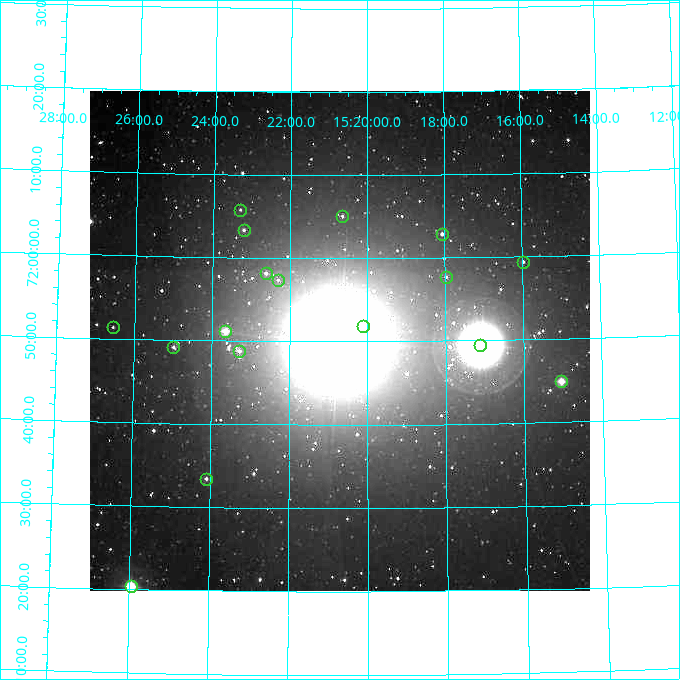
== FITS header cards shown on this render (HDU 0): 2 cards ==
NAXIS1  =                  500
NAXIS2  =                  500

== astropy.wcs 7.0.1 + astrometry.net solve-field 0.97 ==
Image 500 x 500 px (HDU 0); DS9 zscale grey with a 90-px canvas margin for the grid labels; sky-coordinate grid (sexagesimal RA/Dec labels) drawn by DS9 from the SOLVED WCS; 17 Tycho-2 reference stars matched to detected sources circled (green)
Header WCS: none
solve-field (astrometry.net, Tycho-2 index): SOLVED blind (the file carries no WCS)
Solved WCS: RA---TAN-SIP/DEC--TAN-SIP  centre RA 15:20:43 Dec +71:50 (230.18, +71.84 deg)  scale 7.21 arcsec/px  FOV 60.1' x 60.0'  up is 0 deg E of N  parity normal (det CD < 0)
(file carries no celestial WCS; the grid is the blind solution)
Tycho-2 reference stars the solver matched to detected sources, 17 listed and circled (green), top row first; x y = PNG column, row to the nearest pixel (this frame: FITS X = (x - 90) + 1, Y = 500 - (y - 93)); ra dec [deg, ICRS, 3 dp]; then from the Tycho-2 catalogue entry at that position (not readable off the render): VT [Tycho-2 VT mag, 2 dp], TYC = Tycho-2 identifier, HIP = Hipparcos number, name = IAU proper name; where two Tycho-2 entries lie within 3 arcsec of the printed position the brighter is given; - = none
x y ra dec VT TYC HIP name
240 212 230.827 +72.096 11.66 4414-408-1 - -
342 218 230.163 +72.084 11.43 4414-512-1 - -
244 232 230.803 +72.056 11.07 4414-419-1 - -
442 236 229.516 +72.048 10.92 4414-83-1 - -
523 264 228.993 +71.989 11.31 4414-18-1 - -
266 275 230.655 +71.970 11.01 4414-780-1 - -
446 279 229.492 +71.962 11.50 4414-1354-1 - -
278 282 230.578 +71.956 11.74 4414-871-1 - -
363 328 230.028 +71.864 10.44 4414-819-1 - -
113 329 231.636 +71.856 11.26 4414-2172-1 - -
225 333 230.912 +71.853 8.91 4414-1321-1 - -
480 347 229.275 +71.824 5.17 4414-2315-1 74793 -
173 349 231.245 +71.819 10.71 4414-440-1 - -
239 353 230.823 +71.814 10.87 4414-1356-1 - -
561 383 228.763 +71.748 8.81 4414-239-1 74644 -
206 481 231.024 +71.557 10.89 4414-1336-1 - -
131 588 231.486 +71.340 7.81 4414-2292-1 75539 -